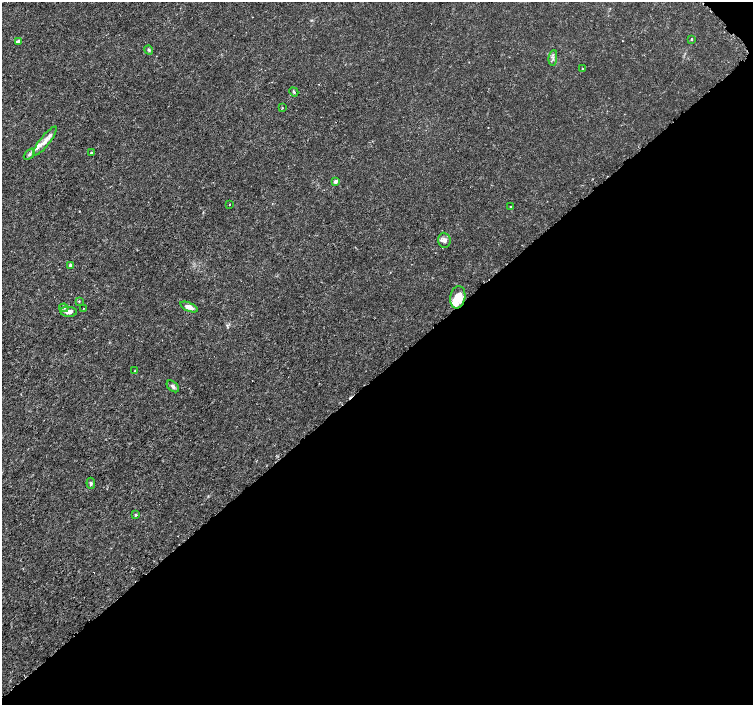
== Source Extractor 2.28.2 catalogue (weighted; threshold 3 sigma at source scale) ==
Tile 12 of 4 x 4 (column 4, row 3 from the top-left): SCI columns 4525-6025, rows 1576-2980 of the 6056 x 6026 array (HDU 1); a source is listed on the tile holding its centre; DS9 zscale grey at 2 x 2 block average (1 PNG px = mean of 2 x 2 image px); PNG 755 x 707 px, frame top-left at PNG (2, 2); each listed source drawn as its Kron ellipse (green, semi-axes under 4 px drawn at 4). Shown black and unused: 47% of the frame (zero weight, under 3 of 5 exposures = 2% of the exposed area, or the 3 px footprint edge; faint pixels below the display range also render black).
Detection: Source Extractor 2.28.2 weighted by HDU 2 'WHT'; one run over the whole footprint, this tile lists its part. Background 0.00166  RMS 7.4e-04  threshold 0.00334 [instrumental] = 3 sigma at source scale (4.5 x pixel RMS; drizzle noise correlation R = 1.50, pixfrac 1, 0.0396/0.0396 arcsec/px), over >= 5 px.
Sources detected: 30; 1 cosmic-ray / hot-pixel residue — neither listed nor drawn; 4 inside a brighter listed object's ellipse — not listed separately; the other 25 listed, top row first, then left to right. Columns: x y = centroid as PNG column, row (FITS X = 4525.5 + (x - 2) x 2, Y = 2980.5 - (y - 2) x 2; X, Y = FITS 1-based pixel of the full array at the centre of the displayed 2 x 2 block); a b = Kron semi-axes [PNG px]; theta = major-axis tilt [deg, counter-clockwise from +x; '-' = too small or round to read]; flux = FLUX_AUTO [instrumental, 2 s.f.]
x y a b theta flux
691 39 2 2 - 0.15
18 41 4 3 - 0.79
149 50 5 4 - 0.28
553 58 8 2 83 0.27
583 69 2 2 - 0.14
294 92 5 3 - 0.22
282 108 2 2 - 0.14
45 141 18 5 52 1.4
91 153 3 2 - 0.18
29 154 6 3 42 0.43
335 181 4 3 - 0.53
229 204 2 2 - 0.15
510 207 2 2 - 0.14
444 240 7 6 - 0.76
71 266 4 4 - 0.49
458 297 11 7 80 3.3
79 301 3 2 - 0.11
189 307 9 4 -23 1
64 308 5 3 - 0.24
84 308 2 2 - 0.11
68 312 8 5 -2 1
135 371 3 3 - 0.12
173 386 7 4 -41 0.58
91 483 5 3 - 0.34
136 515 3 3 - 0.24
Overlapping masked pixels (flux is a lower limit): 1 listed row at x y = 458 297